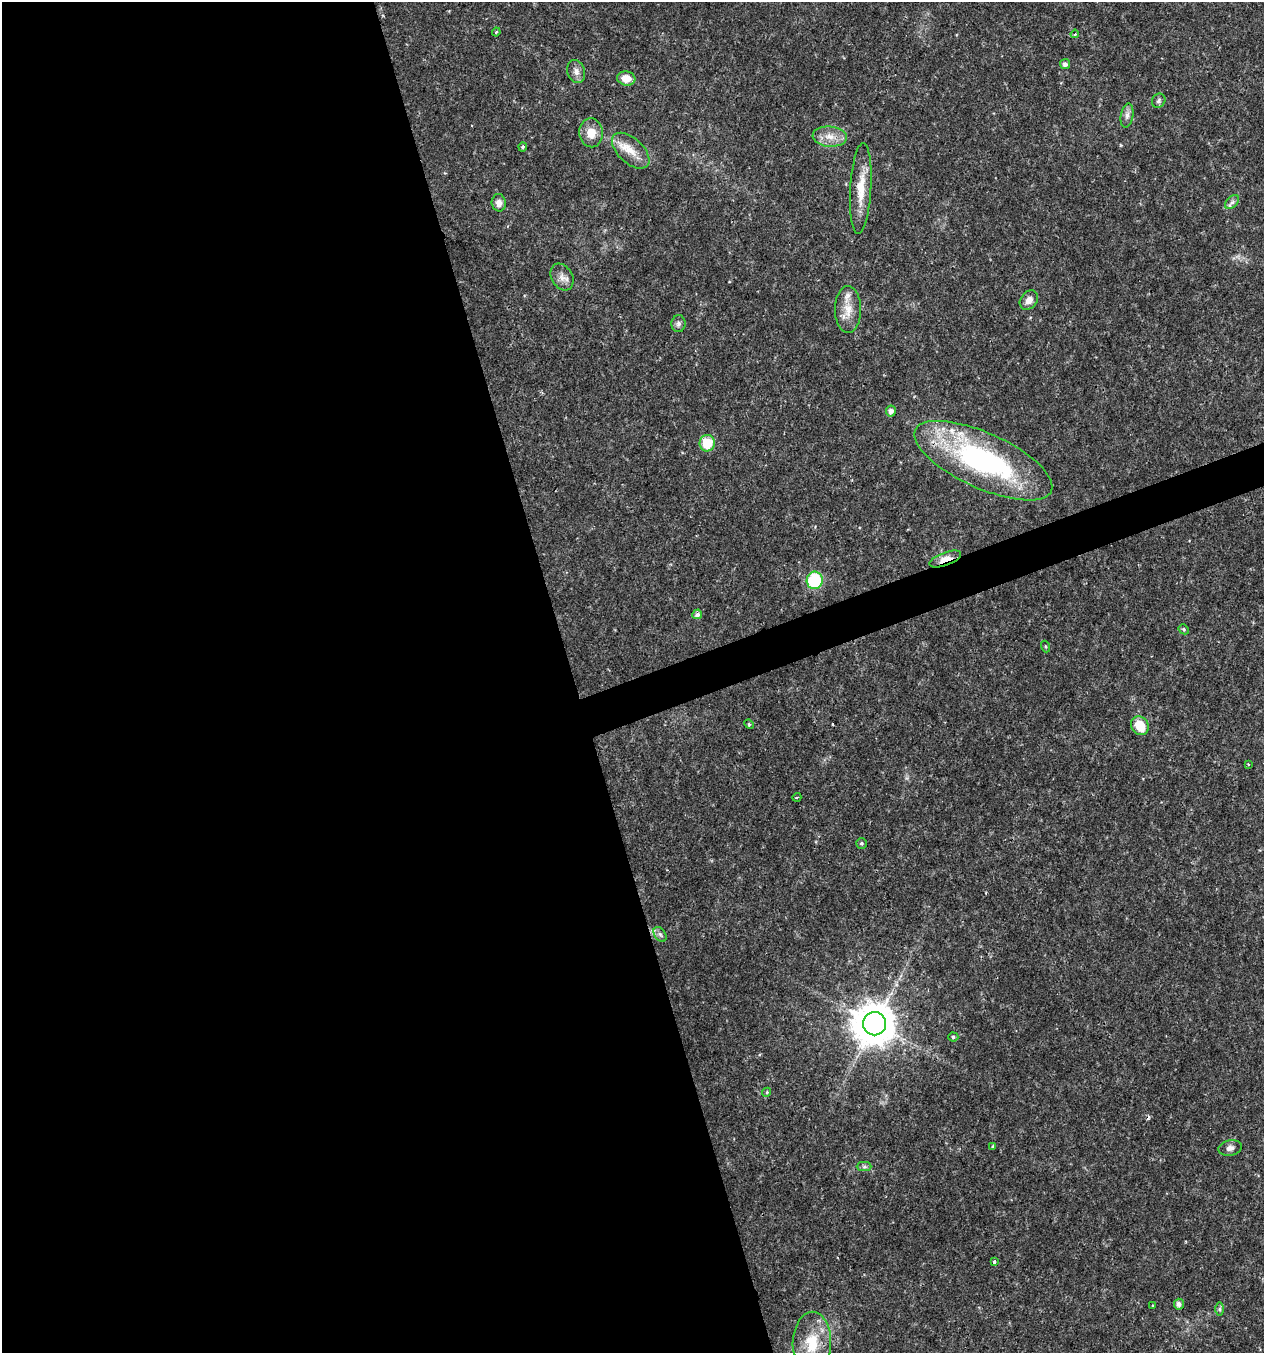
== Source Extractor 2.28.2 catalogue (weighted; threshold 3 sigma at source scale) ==
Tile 9 of 4 x 4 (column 1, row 3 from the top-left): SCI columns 120-1381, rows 1352-2702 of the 5232 x 5405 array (HDU 1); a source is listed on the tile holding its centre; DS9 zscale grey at full resolution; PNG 1266 x 1355 px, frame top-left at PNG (2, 2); each listed source drawn as its Kron ellipse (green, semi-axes under 4 px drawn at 4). Shown black and unused: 47% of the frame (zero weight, under 2 of 3 exposures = <1% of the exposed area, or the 3 px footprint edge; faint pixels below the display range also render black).
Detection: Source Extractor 2.28.2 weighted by HDU 2 'WHT'; one run over the whole footprint, this tile lists its part. Background 0.0262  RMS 0.003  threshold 0.0135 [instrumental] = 3 sigma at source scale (4.5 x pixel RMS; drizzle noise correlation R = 1.50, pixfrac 1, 0.0396/0.0396 arcsec/px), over >= 5 px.
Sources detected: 46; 2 cosmic-ray / hot-pixel residue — neither listed nor drawn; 1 inside a brighter listed object's ellipse — not listed separately; the other 43 listed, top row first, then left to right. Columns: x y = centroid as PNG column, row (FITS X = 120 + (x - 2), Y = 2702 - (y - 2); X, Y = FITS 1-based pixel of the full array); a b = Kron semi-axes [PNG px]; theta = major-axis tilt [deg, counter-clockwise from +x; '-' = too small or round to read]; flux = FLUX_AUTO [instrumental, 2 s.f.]
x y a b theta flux
496 32 4 3 - 0.38
1075 34 4 3 - 0.4
1065 64 5 5 - 0.95
576 72 11 8 -75 1.7
626 78 9 7 -9 3.4
1159 101 7 6 - 0.72
1127 115 12 6 80 1.4
591 133 14 12 -86 4.2
830 137 17 10 -4 3.7
523 147 4 4 - 0.63
631 151 23 12 -42 5.1
861 188 45 10 87 7.4
1232 202 8 5 45 0.95
499 203 9 7 -85 1.7
562 277 14 10 -59 2.3
1029 300 11 8 49 2
848 310 23 13 -89 4.7
679 324 8 7 - 1.1
891 411 5 5 - 1.5
707 443 8 7 - 8.4
983 461 75 27 -24 62
945 559 17 6 20 3.8
815 580 9 8 - 18
697 614 5 4 - 1.5
1184 629 5 4 - 0.44
1046 646 6 3 -71 0.33
749 724 5 4 - 0.39
1140 726 10 8 -53 6.4
1248 764 3 2 - 0.23
797 797 4 2 - 0.24
861 843 5 5 - 0.53
660 934 8 5 -53 0.85
875 1024 11 11 - 990
953 1037 5 4 - 0.51
767 1092 5 3 - 0.32
993 1146 4 3 - 0.52
1230 1148 11 7 11 1.5
864 1167 7 4 0 0.65
994 1262 3 3 - 1.1
1179 1304 5 5 - 1.3
1153 1306 3 3 - 0.86
1220 1309 7 4 90 0.58
812 1343 31 19 88 10
Overlapping masked pixels (flux is a lower limit): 1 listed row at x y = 945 559